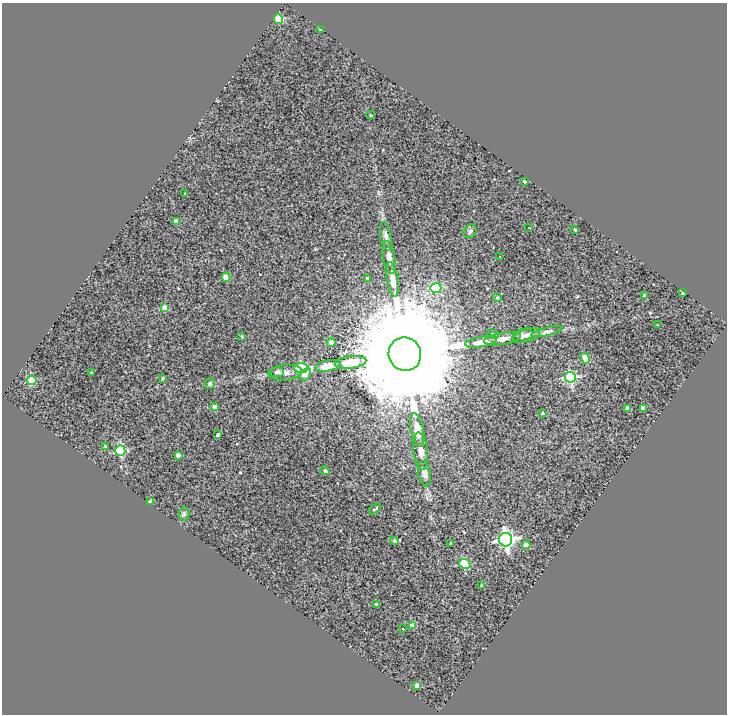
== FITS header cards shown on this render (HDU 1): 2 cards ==
NAXIS1  =                  725
NAXIS2  =                  712

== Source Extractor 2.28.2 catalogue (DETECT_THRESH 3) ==
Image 725 x 712 px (HDU 1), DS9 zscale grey, 1 PNG px = 1 image px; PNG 729 x 716 px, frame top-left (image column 1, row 712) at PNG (2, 3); each listed source drawn as its Kron ellipse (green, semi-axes under 4 px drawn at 4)
Background 0.284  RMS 0.26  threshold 0.789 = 3 sigma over >= 5 px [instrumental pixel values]
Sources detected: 67; all 67 listed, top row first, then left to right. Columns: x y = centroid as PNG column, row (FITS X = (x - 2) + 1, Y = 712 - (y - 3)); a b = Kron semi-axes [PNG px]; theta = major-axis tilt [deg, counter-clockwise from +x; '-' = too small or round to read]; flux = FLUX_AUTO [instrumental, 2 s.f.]
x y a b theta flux
278 19 5 4 - 790
320 30 3 3 - 19
371 115 4 3 - 21
524 181 3 3 - 35
185 194 3 2 - 9.9
176 221 4 4 - 120
529 227 3 2 - 12
575 229 3 2 - 18
470 231 7 6 - 38
386 236 14 5 -80 67
500 257 3 2 - 28
389 258 17 6 -80 110
226 277 4 4 - 290
367 278 4 4 - 22
392 279 17 5 -81 190
436 288 5 5 - 1300
683 293 4 3 - 18
645 296 4 4 - 71
497 298 5 4 - 24
164 308 4 4 - 220
657 325 3 2 - 13
547 332 16 4 13 55
493 334 6 4 -22 25
527 335 14 6 15 74
522 336 10 6 21 66
242 337 3 3 - 23
502 339 18 6 9 150
481 342 16 5 8 190
331 343 4 4 - 97
405 354 17 16 - 850000
585 358 5 4 - 380
351 362 16 6 8 430
328 366 13 5 11 160
301 368 7 5 1 1100
277 372 7 5 8 53
285 372 16 8 6 100
92 373 3 3 - 25
305 374 7 4 49 210
570 377 5 5 - 2400
163 378 4 3 - 23
32 380 5 4 - 1000
210 384 5 5 - 45
215 407 4 4 - 150
628 408 4 4 - 140
643 408 4 4 - 170
543 413 4 3 - 17
417 430 17 6 -79 190
218 435 3 3 - 35
105 446 3 2 - 16
120 451 5 5 - 1400
420 451 19 7 -83 130
178 455 4 4 - 88
325 471 5 4 - 40
425 474 13 6 -80 65
150 501 4 3 - 64
375 509 7 3 37 23
184 514 6 5 - 35
506 540 6 6 - 5800
394 541 4 4 - 40
451 543 3 3 - 22
526 545 4 4 - 220
465 564 6 4 -26 970
482 585 3 3 - 40
376 604 4 3 - 19
412 626 4 4 - 250
403 629 3 3 - 67
417 686 4 4 - 120